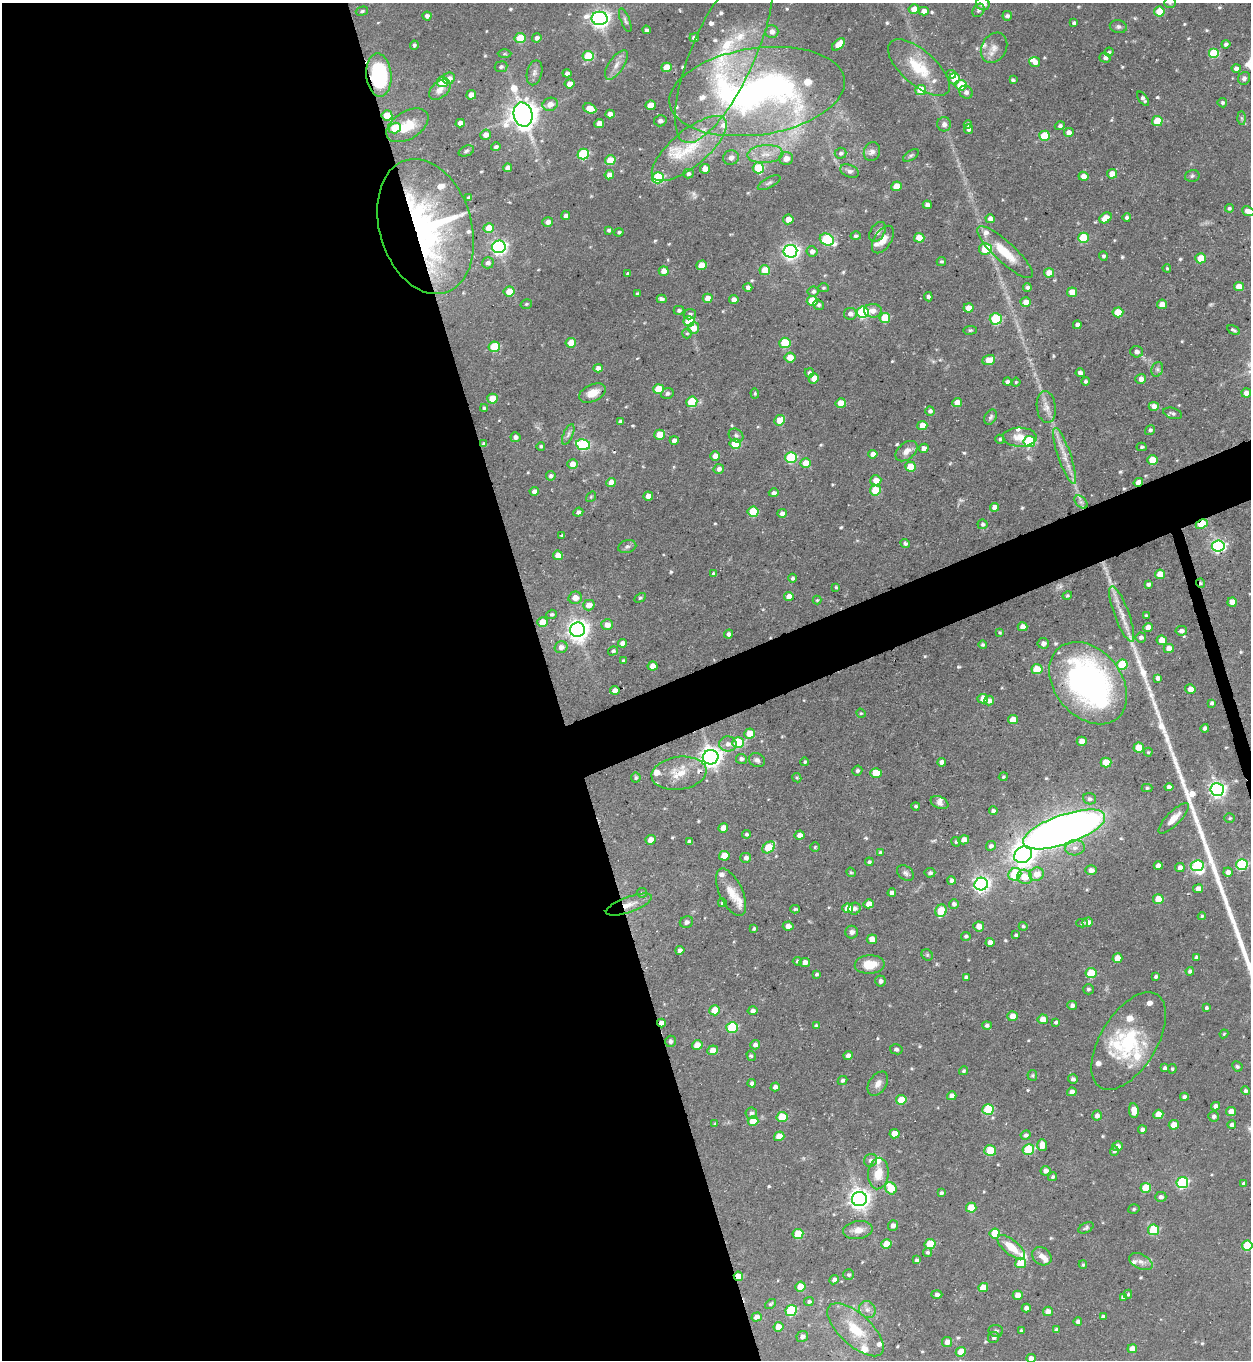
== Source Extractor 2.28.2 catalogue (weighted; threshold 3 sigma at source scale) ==
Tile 9 of 4 x 4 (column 1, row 3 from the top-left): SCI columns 275-1523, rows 1359-2716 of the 5415 x 5431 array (HDU 1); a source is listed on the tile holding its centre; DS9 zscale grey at full resolution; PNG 1253 x 1362 px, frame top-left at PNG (2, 3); each listed source drawn as its Kron ellipse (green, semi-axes under 4 px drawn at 4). Shown black and unused: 47% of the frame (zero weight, under 3 of 5 exposures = <1% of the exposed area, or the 3 px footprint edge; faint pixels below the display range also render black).
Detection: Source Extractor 2.28.2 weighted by HDU 2 'WHT'; one run over the whole footprint, this tile lists its part. Background 0.0583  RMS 0.0043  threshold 0.0193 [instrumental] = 3 sigma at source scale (4.5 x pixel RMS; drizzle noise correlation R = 1.50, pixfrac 1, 0.05/0.05 arcsec/px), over >= 5 px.
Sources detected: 612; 6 too faint to see at this stretch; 5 inside a brighter object's white glare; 1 cosmic-ray / hot-pixel residue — neither listed nor drawn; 36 inside a brighter listed object's ellipse — not listed separately; of the other 564, all 500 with FLUX_AUTO >= 0.544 (the completeness limit of this list) listed and drawn (64 fainter detections not listed), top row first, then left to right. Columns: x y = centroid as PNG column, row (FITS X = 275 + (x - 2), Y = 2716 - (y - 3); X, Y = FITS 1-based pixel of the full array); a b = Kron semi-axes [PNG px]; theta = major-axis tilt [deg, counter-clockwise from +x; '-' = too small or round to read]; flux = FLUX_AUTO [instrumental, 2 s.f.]
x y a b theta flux
1170 3 5 5 - 0.67
983 4 7 6 - 3.4
914 9 5 4 - 3.8
978 10 7 5 56 0.92
362 11 6 4 16 0.76
924 11 5 4 - 2.8
1159 11 5 5 - 12
427 16 4 4 - 1.4
1007 16 5 5 - 1.2
600 18 8 6 1 200
625 20 12 4 -68 1.1
1074 23 4 3 - 0.93
1118 27 8 6 -12 1.3
647 30 4 4 - 1
772 32 6 6 - 2.5
520 38 5 5 - 14
537 38 5 4 - 1.6
694 38 5 4 - 1.9
838 44 7 4 45 6.8
1226 44 4 4 - 1.1
414 45 4 4 - 0.84
994 48 16 12 61 4
724 52 98 31 66 49
1109 52 4 4 - 0.58
1214 53 5 5 - 23
504 54 7 3 0 0.56
588 56 5 5 - 18
1105 58 5 5 - 1.3
1035 62 5 5 - 2.9
616 65 17 7 56 3.2
501 67 6 5 - 1
666 67 5 4 - 8.8
919 68 38 17 -41 16
1236 68 4 4 - 1.7
534 73 13 7 76 2
567 73 4 4 - 1.8
951 74 5 4 - 1.4
379 75 21 12 -84 46
449 78 6 5 - 2.7
1244 78 6 6 - 1.2
954 79 6 5 - 6.5
1013 80 4 3 - 0.67
442 82 5 5 - 16
570 84 5 4 - 4.1
961 85 5 5 - 17
440 90 12 8 40 3.2
921 90 5 5 - 11
757 92 88 43 8 180
966 92 7 6 - 1.8
471 95 5 4 - 4.3
1143 99 8 4 -53 1.3
1222 103 5 4 - 0.89
550 104 8 6 20 3.2
651 105 5 4 - 8.1
590 108 7 5 -23 8
610 114 4 4 - 2.8
387 115 5 5 - 9
523 115 12 9 -75 640
1242 118 7 4 -88 0.7
660 121 6 5 - 1.5
1157 121 5 5 - 13
460 123 4 4 - 2.8
599 124 5 4 - 3.9
944 124 7 7 - 1.9
968 124 4 4 - 1.1
407 125 23 13 31 9.8
1060 126 5 4 - 0.95
395 128 6 5 - 12
969 129 5 4 - 1.1
1069 132 5 4 - 3
485 135 5 5 - 3
1045 136 5 5 - 14
496 147 5 4 - 1.1
689 149 46 18 40 22
466 151 8 5 21 0.94
872 152 10 8 67 2
841 153 6 5 - 1.2
583 154 6 5 - 33
765 154 18 9 4 5.5
911 155 9 4 33 0.82
731 157 8 7 - 2.3
786 158 7 6 - 3.7
610 160 5 5 - 9.6
507 168 4 4 - 2.4
758 168 5 5 - 17
705 169 5 5 - 5.8
849 171 9 6 -23 1.5
688 174 5 4 - 1.1
1112 174 5 5 - 5.6
609 175 5 4 - 3.1
1083 176 5 4 - 3.2
1192 176 7 5 14 0.95
658 178 6 5 - 41
769 183 12 5 29 1.2
896 186 5 4 - 7.6
468 197 3 3 - 0.61
927 205 4 4 - 1.8
1229 208 4 4 - 0.85
1248 211 6 4 -21 2.2
566 216 4 4 - 1.4
1105 218 6 5 - 5.9
1127 218 4 4 - 1.1
788 219 5 5 - 4.4
990 219 4 4 - 2.9
548 222 5 4 - 2.4
425 227 69 46 -73 120
489 228 5 5 - 7.1
609 230 4 4 - 1.1
619 232 4 3 - 0.77
878 232 11 7 58 1.7
856 236 5 4 - 1.1
919 238 5 5 - 8.6
1083 238 5 5 - 17
883 239 15 8 58 4.2
827 240 7 5 -24 35
499 247 7 6 - 110
985 249 6 5 - 15
790 251 7 6 - 160
812 251 5 5 - 2.4
1005 252 36 10 -43 12
1103 256 5 4 - 0.93
1201 258 5 5 - 8.7
941 261 5 4 - 0.63
488 263 6 5 - 1.6
701 265 5 4 - 7.2
1167 268 4 3 - 0.61
765 270 5 5 - 11
664 271 5 5 - 3.9
1049 273 5 4 - 5.6
628 274 3 3 - 0.79
748 287 4 4 - 1.7
1027 287 4 4 - 1.2
1239 287 5 4 - 6.2
823 288 5 4 - 0.61
509 291 5 5 - 6.9
813 291 5 5 - 1.3
1072 292 5 4 - 5.9
637 294 3 3 - 0.69
928 297 4 4 - 1.2
708 298 5 4 - 4.9
662 299 5 4 - 1.2
734 300 4 4 - 2.9
812 301 5 5 - 13
1026 302 5 5 - 3.9
526 304 6 4 15 0.65
1162 304 5 4 - 5
819 305 5 5 - 1.1
968 308 5 4 - 5.2
679 310 5 4 - 1
873 311 9 7 -1 3.3
863 312 6 5 - 52
1118 312 5 5 - 12
690 314 6 5 - 0.98
850 314 6 6 - 2
885 318 5 5 - 16
996 319 6 6 - 26
689 321 5 5 - 17
1077 325 4 4 - 2.5
693 328 6 5 - 4.7
970 330 7 3 7 0.65
1233 330 7 3 -31 0.83
687 333 5 4 - 0.64
571 343 5 5 - 5.1
785 343 5 5 - 22
494 347 5 5 - 19
1137 352 6 6 - 1.5
790 358 5 5 - 5.3
989 360 6 5 - 5.8
598 368 5 4 - 2.2
1157 369 7 5 70 1.2
809 373 5 4 - 1.3
1080 373 4 4 - 1.6
814 378 5 5 - 4
1141 379 5 5 - 2.3
1085 381 4 4 - 0.81
1007 382 4 4 - 1.6
1016 382 4 4 - 0.58
658 389 5 5 - 9.4
592 393 14 8 24 5.7
667 393 6 5 - 1.2
755 393 5 4 - 0.61
1246 393 5 4 - 2.9
492 399 5 5 - 8
692 402 5 5 - 23
841 403 5 5 - 7.9
957 403 5 4 - 5.4
1154 406 5 4 - 3.1
1046 407 16 9 -83 3.6
484 408 4 4 - 0.56
930 411 5 4 - 1.1
1173 413 10 5 -17 1.2
991 417 8 5 60 1.1
780 420 6 5 - 7.6
620 422 4 4 - 1.4
922 426 5 4 - 6.2
1150 430 5 4 - 0.98
568 434 11 4 67 1.4
659 435 5 5 - 7.6
736 436 8 6 -39 1.2
515 437 5 5 - 1.4
1020 437 17 9 -1 5.7
1000 439 4 4 - 0.72
674 440 4 4 - 1.9
1029 441 6 5 - 35
484 444 4 4 - 1.2
735 444 5 5 - 12
583 445 7 5 -10 44
541 446 4 4 - 0.75
1141 447 5 4 - 0.64
924 448 5 4 - 2.2
907 451 13 8 39 3.4
873 454 5 4 - 2.4
715 456 5 4 - 3.6
1064 456 29 6 -71 6.1
791 457 6 5 - 39
1153 460 5 5 - 11
806 463 5 4 - 7.4
572 464 5 5 - 4.2
910 467 5 5 - 8.2
719 469 5 5 - 1.7
551 476 5 5 - 1.4
876 480 5 5 - 4.8
1138 482 5 4 - 5.6
611 483 5 4 - 4.4
875 490 5 5 - 17
534 491 4 4 - 2
774 493 5 4 - 1.5
648 496 5 4 - 3.3
591 497 6 4 54 0.57
1081 502 8 5 -44 1.4
994 507 4 4 - 3.3
578 512 5 4 - 1.3
753 512 5 5 - 16
782 513 5 4 - 1.8
982 524 5 5 - 0.88
1202 524 6 4 27 14
562 535 4 3 - 0.72
905 543 5 4 - 0.97
1218 546 6 6 - 91
627 547 9 6 16 1.2
558 555 5 4 - 4.6
714 574 4 4 - 1.2
1160 574 5 4 - 6.4
792 578 4 4 - 1
1201 583 5 4 - 0.79
1148 584 4 3 - 1.2
836 587 4 4 - 0.56
789 596 5 4 - 3.2
1067 596 5 4 - 0.69
575 598 7 6 - 3.5
640 598 6 4 30 0.68
817 600 4 4 - 0.57
1232 602 5 4 - 4.7
589 605 6 5 - 4.4
552 614 5 4 - 0.87
1122 614 29 7 -69 6.2
1146 615 4 3 - 0.73
542 622 5 5 - 7.3
607 625 6 5 - 3.5
1022 627 5 4 - 3
1148 627 5 4 - 3.5
578 630 7 7 - 300
1181 631 6 4 8 1.6
1000 633 3 3 - 0.63
729 634 4 4 - 1.3
1141 637 5 5 - 1.3
1162 640 5 5 - 5.9
622 643 4 4 - 2.1
1043 643 5 5 - 1.7
983 645 4 4 - 0.79
561 647 6 6 - 2.3
1169 648 5 4 - 4.2
613 651 5 4 - 0.89
623 660 4 3 - 0.62
1122 665 5 5 - 18
653 666 5 4 - 4.3
1037 669 5 5 - 12
1158 678 4 4 - 1.9
1088 683 46 33 -50 130
1190 689 5 4 - 3.5
615 690 5 4 - 2.2
983 699 5 5 - 4.6
989 701 5 5 - 2.4
1211 703 4 4 - 1
861 713 5 4 - 0.58
1013 719 5 4 - 5
1205 728 4 4 - 1.2
749 734 5 5 - 7.2
1082 741 5 4 - 3.9
738 743 6 5 - 21
728 744 9 7 -4 2.5
1139 747 5 5 - 7.5
1148 752 4 4 - 0.55
711 757 8 7 - 270
741 759 5 5 - 1.2
757 760 8 6 -30 1.5
805 762 4 4 - 0.73
942 762 4 4 - 2.4
1106 762 5 5 - 9
857 771 5 4 - 0.91
679 773 27 16 8 12
876 773 5 5 - 10
1003 777 4 4 - 0.68
636 778 5 5 - 0.76
797 778 5 3 - 0.54
1169 787 4 4 - 1.8
1147 788 5 4 - 0.78
1217 789 7 6 - 150
1090 799 6 5 - 1.4
939 803 9 5 -25 1.7
916 806 4 4 - 0.8
993 811 4 3 - 1.3
1173 818 20 6 46 4.5
1230 818 5 5 - 0.67
723 828 5 4 - 3.9
1064 829 43 14 19 430
746 834 4 4 - 0.87
799 835 5 4 - 2.2
651 840 5 4 - 3.3
964 840 5 4 - 2.7
690 841 4 3 - 1.1
956 842 5 4 - 0.74
991 846 5 4 - 1.4
769 847 7 5 38 15
815 847 5 4 - 0.61
1075 848 10 7 4 2.7
880 852 4 4 - 0.75
1023 855 9 7 36 320
724 856 5 4 - 7.7
746 858 5 5 - 1.5
869 862 4 4 - 0.93
1242 865 6 5 - 44
1158 866 4 4 - 2.6
1197 866 6 5 - 37
1180 868 5 4 - 2
1091 870 5 4 - 2.3
851 872 5 4 - 0.56
1228 872 4 4 - 2.1
905 873 9 6 -36 1.5
930 873 5 4 - 1.1
1015 874 7 6 - 26
1037 874 7 6 - 5.4
1025 877 8 7 - 6.6
951 880 4 4 - 1.7
981 884 7 6 - 150
1198 889 5 4 - 2.7
731 892 26 11 -65 6.7
642 893 5 5 - 0.56
892 893 4 4 - 2.1
1158 899 5 5 - 7.8
722 903 4 4 - 0.83
869 904 5 4 - 4.1
954 904 5 4 - 1.2
629 905 24 7 20 4.9
848 908 5 5 - 8.9
795 909 5 4 - 0.62
854 909 6 5 - 1.7
941 911 6 5 - 13
1202 916 4 4 - 0.59
686 922 7 5 21 1.4
1088 922 5 5 - 2.9
1082 923 5 4 - 0.69
788 926 5 4 - 2.4
979 926 5 5 - 3.4
1023 926 4 4 - 0.73
754 929 3 3 - 0.72
852 932 6 6 - 1.5
1016 935 4 3 - 0.7
966 936 5 4 - 0.8
872 939 5 5 - 3.6
990 942 4 4 - 2.5
680 950 4 4 - 1.7
927 955 6 5 - 0.69
1197 957 4 4 - 1.4
1117 958 5 5 - 5.3
797 961 4 4 - 0.73
805 962 5 4 - 2.2
870 965 15 9 3 8.6
1190 971 4 4 - 1.1
1091 973 5 5 - 14
816 974 4 4 - 0.85
966 977 4 4 - 1.3
1156 977 4 3 - 0.97
880 981 5 5 - 1.2
1088 989 5 5 - 0.83
1072 1005 5 4 - 1.7
1206 1008 4 3 - 0.82
715 1010 5 5 - 8.9
752 1011 5 4 - 1.6
1012 1016 5 5 - 3.9
1043 1019 5 4 - 4.8
1056 1022 4 4 - 0.94
661 1023 4 4 - 2.5
987 1025 5 4 - 1.1
816 1026 4 4 - 1
732 1027 6 5 - 31
1224 1034 4 4 - 0.57
670 1041 6 5 - 1.4
1129 1041 54 28 58 34
697 1045 5 5 - 6.4
755 1045 5 4 - 1.8
896 1049 6 5 - 1
712 1050 5 5 - 3.9
751 1056 5 4 - 0.62
848 1056 4 4 - 2.3
1237 1066 5 5 - 0.8
1165 1068 4 4 - 1.4
1172 1069 5 4 - 0.7
963 1071 4 4 - 0.79
1032 1075 5 4 - 0.58
1073 1079 5 5 - 1.3
843 1080 5 4 - 1.1
752 1083 4 4 - 1.4
878 1084 13 8 57 3
775 1087 4 4 - 1.6
1245 1091 4 4 - 1.1
1072 1092 5 4 - 2.9
952 1096 5 4 - 2.3
1184 1097 4 4 - 1.4
901 1100 5 5 - 11
1216 1106 4 4 - 1.4
988 1109 5 5 - 25
1134 1110 7 5 -83 6
1231 1112 5 4 - 4.4
751 1113 6 6 - 1.4
1158 1114 5 4 - 6.4
1097 1116 5 5 - 2.1
1214 1116 5 5 - 1.3
782 1117 5 5 - 12
753 1121 5 5 - 8.5
715 1124 3 3 - 0.87
1174 1125 5 4 - 6.1
1232 1125 4 4 - 1.7
1142 1129 4 4 - 1.4
894 1134 5 4 - 6.1
1026 1135 5 4 - 1.1
779 1136 5 4 - 6.2
1042 1145 6 5 - 4.5
1117 1146 5 5 - 2.1
1028 1150 6 5 - 27
990 1151 6 5 - 19
1114 1151 4 4 - 1
870 1160 7 6 - 1.3
1045 1171 5 4 - 2.2
878 1173 16 10 84 7
1053 1177 4 4 - 0.84
1182 1182 6 5 - 53
1244 1183 4 4 - 0.78
891 1188 6 5 - 12
1146 1188 5 5 - 15
941 1193 3 3 - 0.89
1161 1197 6 5 - 1.6
859 1199 7 7 - 280
971 1208 5 5 - 9.2
1134 1209 6 4 17 0.73
893 1225 5 5 - 1.6
1086 1228 8 5 27 0.93
858 1230 15 9 7 4.5
1154 1230 5 5 - 22
798 1234 5 5 - 14
995 1234 5 5 - 15
886 1244 5 4 - 9.6
930 1244 5 5 - 15
1247 1246 5 5 - 22
1011 1247 17 7 -39 8.3
927 1252 4 4 - 0.91
1042 1256 10 8 -36 2.7
916 1260 4 4 - 0.9
1141 1262 13 7 -26 2.5
1021 1263 5 5 - 12
1083 1265 4 4 - 0.57
849 1275 5 5 - 0.78
738 1276 4 4 - 7.1
834 1280 5 4 - 1.4
800 1286 5 5 - 7.4
983 1288 5 4 - 6.8
937 1294 5 4 - 1.3
1128 1294 4 3 - 0.67
1018 1295 5 4 - 5.1
1123 1297 4 4 - 1.3
809 1302 5 4 - 1.1
771 1304 6 3 38 0.65
1026 1308 4 4 - 1.7
867 1309 9 8 - 2.2
791 1311 6 5 - 32
1048 1311 5 4 - 2.7
757 1317 5 4 - 3.1
1103 1317 4 3 - 1.4
1078 1322 4 4 - 1.7
778 1327 5 5 - 4.6
856 1330 35 16 -42 15
1056 1330 4 4 - 1.3
996 1331 7 5 -8 1
1021 1331 3 3 - 0.76
802 1336 6 5 - 1.9
994 1338 6 5 - 1.2
947 1342 5 5 - 3.5
1132 1349 5 4 - 4.8
961 1352 5 4 - 6.1
1031 1358 5 4 - 2.2
Overlapping masked pixels (flux is a lower limit): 11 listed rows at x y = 379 75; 425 227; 484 444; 1138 482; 1202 524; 1201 583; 1088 683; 711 757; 629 905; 661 1023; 738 1276
Isophote crosses this tile's border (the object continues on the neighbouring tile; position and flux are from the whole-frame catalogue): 5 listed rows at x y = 1170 3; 983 4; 1248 211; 1247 1246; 1031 1358